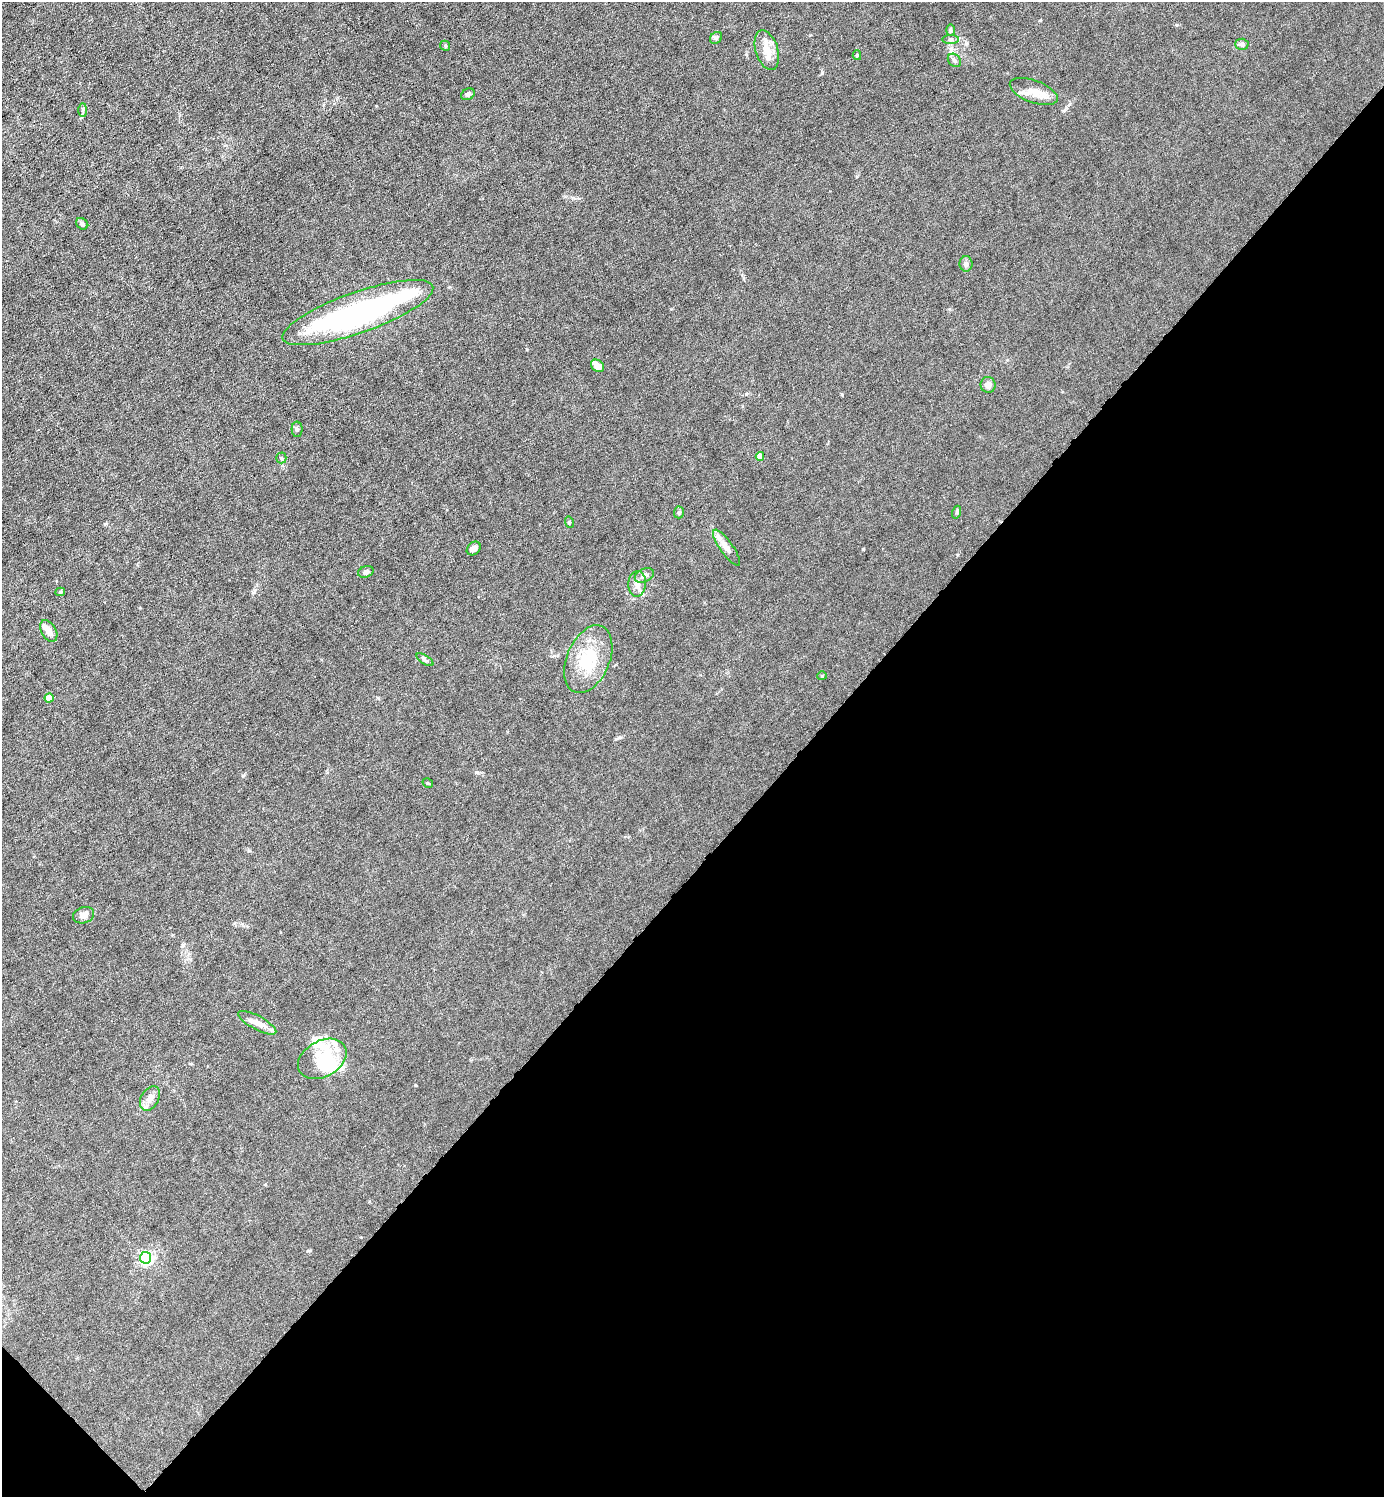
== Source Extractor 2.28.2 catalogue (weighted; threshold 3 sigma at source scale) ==
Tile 15 of 4 x 4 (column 3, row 4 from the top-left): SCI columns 2920-4301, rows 1-1495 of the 5980 x 5980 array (HDU 1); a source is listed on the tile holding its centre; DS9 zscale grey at full resolution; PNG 1386 x 1499 px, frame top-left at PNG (2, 2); each listed source drawn as its Kron ellipse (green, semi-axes under 4 px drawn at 4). Shown black and unused: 43% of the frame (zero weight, under 6 of 12 exposures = <1% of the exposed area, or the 3 px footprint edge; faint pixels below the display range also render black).
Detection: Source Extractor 2.28.2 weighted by HDU 2 'WHT'; one run over the whole footprint, this tile lists its part. Background 0.0143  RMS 0.003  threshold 0.0125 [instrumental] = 3 sigma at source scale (4.09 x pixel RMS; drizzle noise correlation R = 1.36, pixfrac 0.8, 0.05/0.05 arcsec/px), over >= 5 px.
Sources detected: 48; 5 inside a brighter object's white glare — neither listed nor drawn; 4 inside a brighter listed object's ellipse — not listed separately; the other 39 listed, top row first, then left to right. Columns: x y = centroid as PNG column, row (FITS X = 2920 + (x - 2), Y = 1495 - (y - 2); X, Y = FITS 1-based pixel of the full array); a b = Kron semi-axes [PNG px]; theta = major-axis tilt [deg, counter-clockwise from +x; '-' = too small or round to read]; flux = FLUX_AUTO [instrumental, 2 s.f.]
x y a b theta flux
951 30 6 4 -90 0.37
716 38 7 5 44 0.55
951 39 8 4 0 0.59
1242 44 6 5 - 0.92
445 46 5 4 - 0.34
767 50 20 11 -73 3.7
857 55 5 4 - 0.36
954 60 7 5 -45 0.7
1034 91 25 11 -20 3.9
468 94 7 5 26 0.69
83 110 7 4 -90 0.51
82 224 6 5 - 0.72
966 264 8 6 -90 0.7
358 313 79 20 19 71
597 366 7 5 -38 2.8
988 385 8 7 - 1.5
297 429 8 5 -89 0.6
760 456 4 4 - 2.9
281 458 5 5 - 0.42
679 512 6 5 - 0.47
957 512 6 4 72 0.35
569 522 6 4 -73 0.34
474 548 8 6 43 1.3
727 548 21 6 -55 2
366 572 8 5 18 0.69
644 575 10 6 27 1.2
637 584 13 8 87 1.9
60 592 5 4 - 0.4
49 631 12 7 -60 2
588 659 36 21 67 12
425 660 10 4 -33 0.57
822 676 4 4 - 0.28
49 698 4 4 - 2.8
428 783 5 3 - 0.27
84 915 11 8 18 1.5
257 1023 21 7 -28 2.3
322 1059 26 18 29 9.5
150 1098 13 8 59 1.8
146 1258 6 5 - 58
Unlisted compact peaks at least as high as the median listed source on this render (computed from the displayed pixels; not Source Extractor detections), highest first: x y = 863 549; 822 73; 966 43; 842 394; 254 592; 243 776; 415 1085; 1040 20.